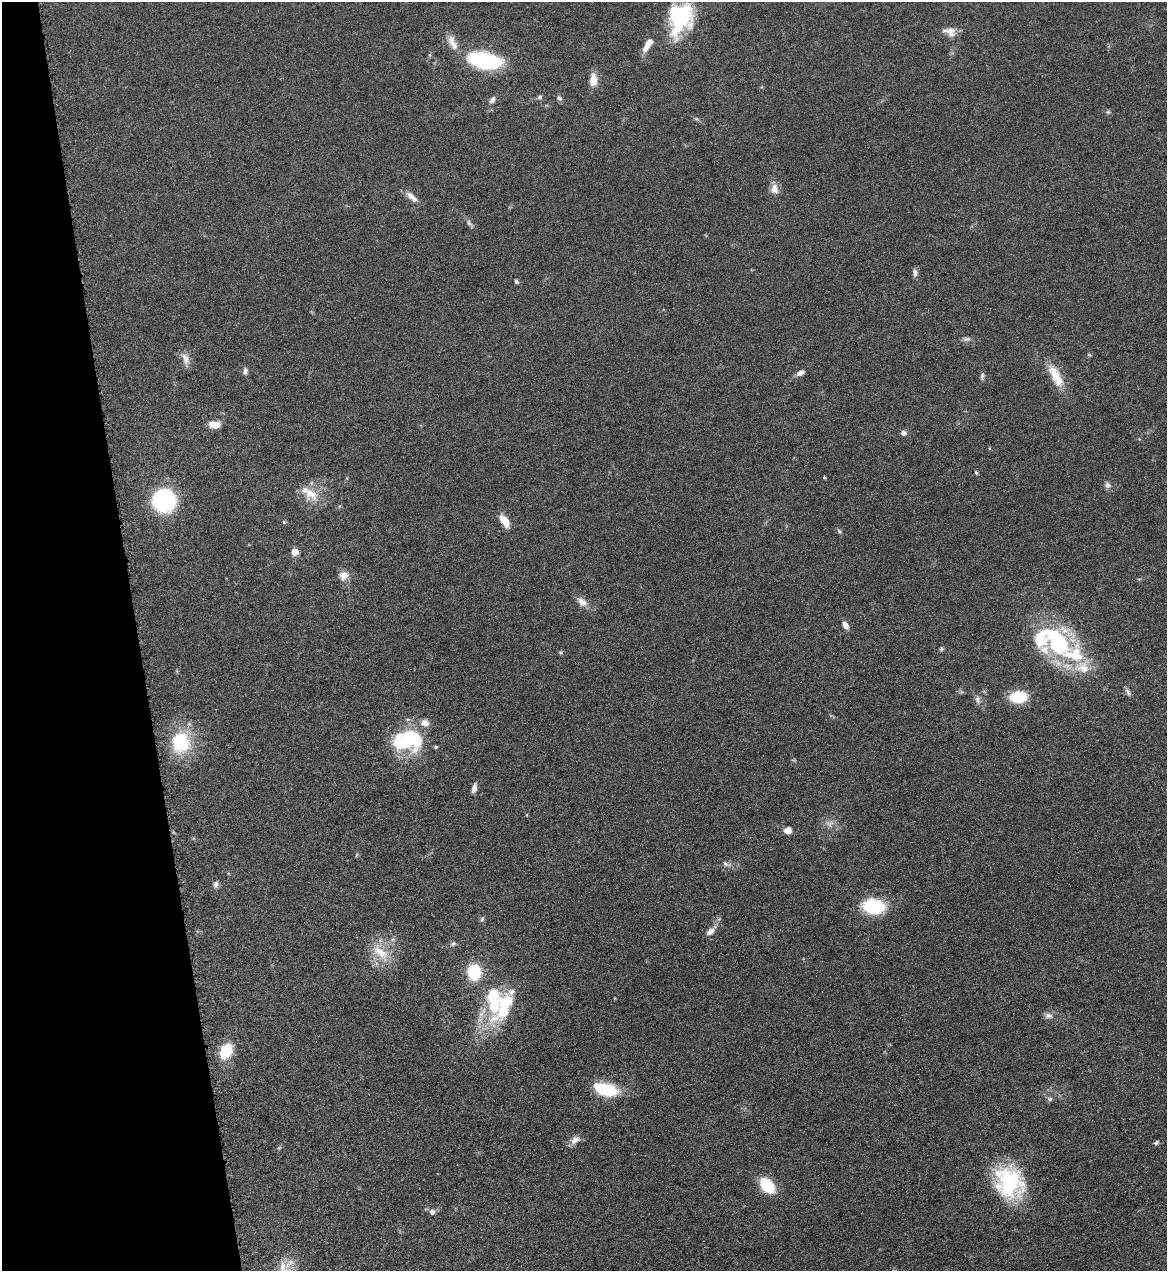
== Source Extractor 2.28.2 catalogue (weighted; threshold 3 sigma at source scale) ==
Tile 5 of 4 x 4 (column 1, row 2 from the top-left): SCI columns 263-1427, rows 2541-3809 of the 5065 x 5080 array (HDU 1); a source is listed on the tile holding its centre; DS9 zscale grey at full resolution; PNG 1169 x 1273 px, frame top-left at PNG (2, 2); no overlay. Shown black and unused: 12% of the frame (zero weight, under 4 of 8 exposures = <1% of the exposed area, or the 3 px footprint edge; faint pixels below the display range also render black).
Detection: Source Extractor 2.28.2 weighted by HDU 2 'WHT'; one run over the whole footprint, this tile lists its part. Background 0.0459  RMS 0.0034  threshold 0.0141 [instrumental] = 3 sigma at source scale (4.09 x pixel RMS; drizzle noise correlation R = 1.36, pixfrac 0.8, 0.05/0.05 arcsec/px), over >= 5 px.
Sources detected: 73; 1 too faint to see at this stretch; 1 inside a brighter object's white glare — not listed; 7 inside a brighter listed object's ellipse — not listed separately; the other 64 listed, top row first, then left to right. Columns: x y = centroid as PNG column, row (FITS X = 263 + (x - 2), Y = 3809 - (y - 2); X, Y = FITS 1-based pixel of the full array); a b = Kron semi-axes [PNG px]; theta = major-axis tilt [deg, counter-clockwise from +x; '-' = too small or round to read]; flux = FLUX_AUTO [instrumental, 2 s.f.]
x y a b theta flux
680 18 40 27 73 26
950 32 17 11 -21 2.9
452 43 23 10 -65 3.6
647 45 19 7 57 3.9
484 60 37 17 -11 30
593 80 13 8 87 4.2
540 97 7 6 - 0.67
559 98 8 6 -49 0.83
492 100 11 6 55 1.4
1108 112 6 5 - 0.49
774 189 13 10 -83 2.5
412 197 18 7 -41 2.6
469 223 14 5 -46 1.1
915 273 10 6 -79 1.2
516 282 6 5 - 0.55
967 339 12 6 1 1
185 359 18 9 -70 2.5
245 371 9 6 86 1.1
800 373 11 6 29 1.6
982 376 10 5 84 0.81
1056 376 34 12 -62 7.3
215 425 9 6 -3 5.9
903 433 7 6 - 1.2
976 473 5 3 - 0.44
824 477 3 3 - 0.38
1108 485 9 8 - 1.2
311 494 24 15 -41 6.4
164 500 19 19 - 36
504 521 11 6 -56 6.1
284 522 5 5 - 0.37
839 531 7 4 -46 0.54
294 552 5 5 - 7.4
344 575 13 12 - 2.7
582 602 16 10 -43 2.5
845 625 9 6 -61 2
1054 641 52 30 -21 43
941 649 6 5 - 0.54
561 653 7 3 -19 0.41
1128 692 10 6 -59 0.97
1018 697 14 9 2 14
978 700 11 7 -72 1.3
408 741 36 24 8 26
181 742 29 25 88 17
474 788 11 5 75 1.7
788 831 8 7 - 2.3
356 855 6 3 70 0.33
726 864 12 6 -31 1.1
216 884 9 6 74 1.1
874 906 27 17 -7 15
482 919 7 5 71 0.64
711 931 16 7 45 2.2
453 944 9 5 22 0.75
380 952 32 14 -43 8
474 972 15 12 -85 13
494 1004 58 22 -89 23
1049 1016 13 7 -9 1.6
226 1051 17 12 62 9.8
605 1089 22 10 -14 21
1050 1099 7 6 - 0.78
575 1140 15 9 36 2.1
1156 1143 7 5 23 0.67
1009 1182 37 30 -59 29
767 1185 14 9 -51 15
432 1212 6 6 - 1.3
Isophote crosses this tile's border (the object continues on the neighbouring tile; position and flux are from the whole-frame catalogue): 1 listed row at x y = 680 18